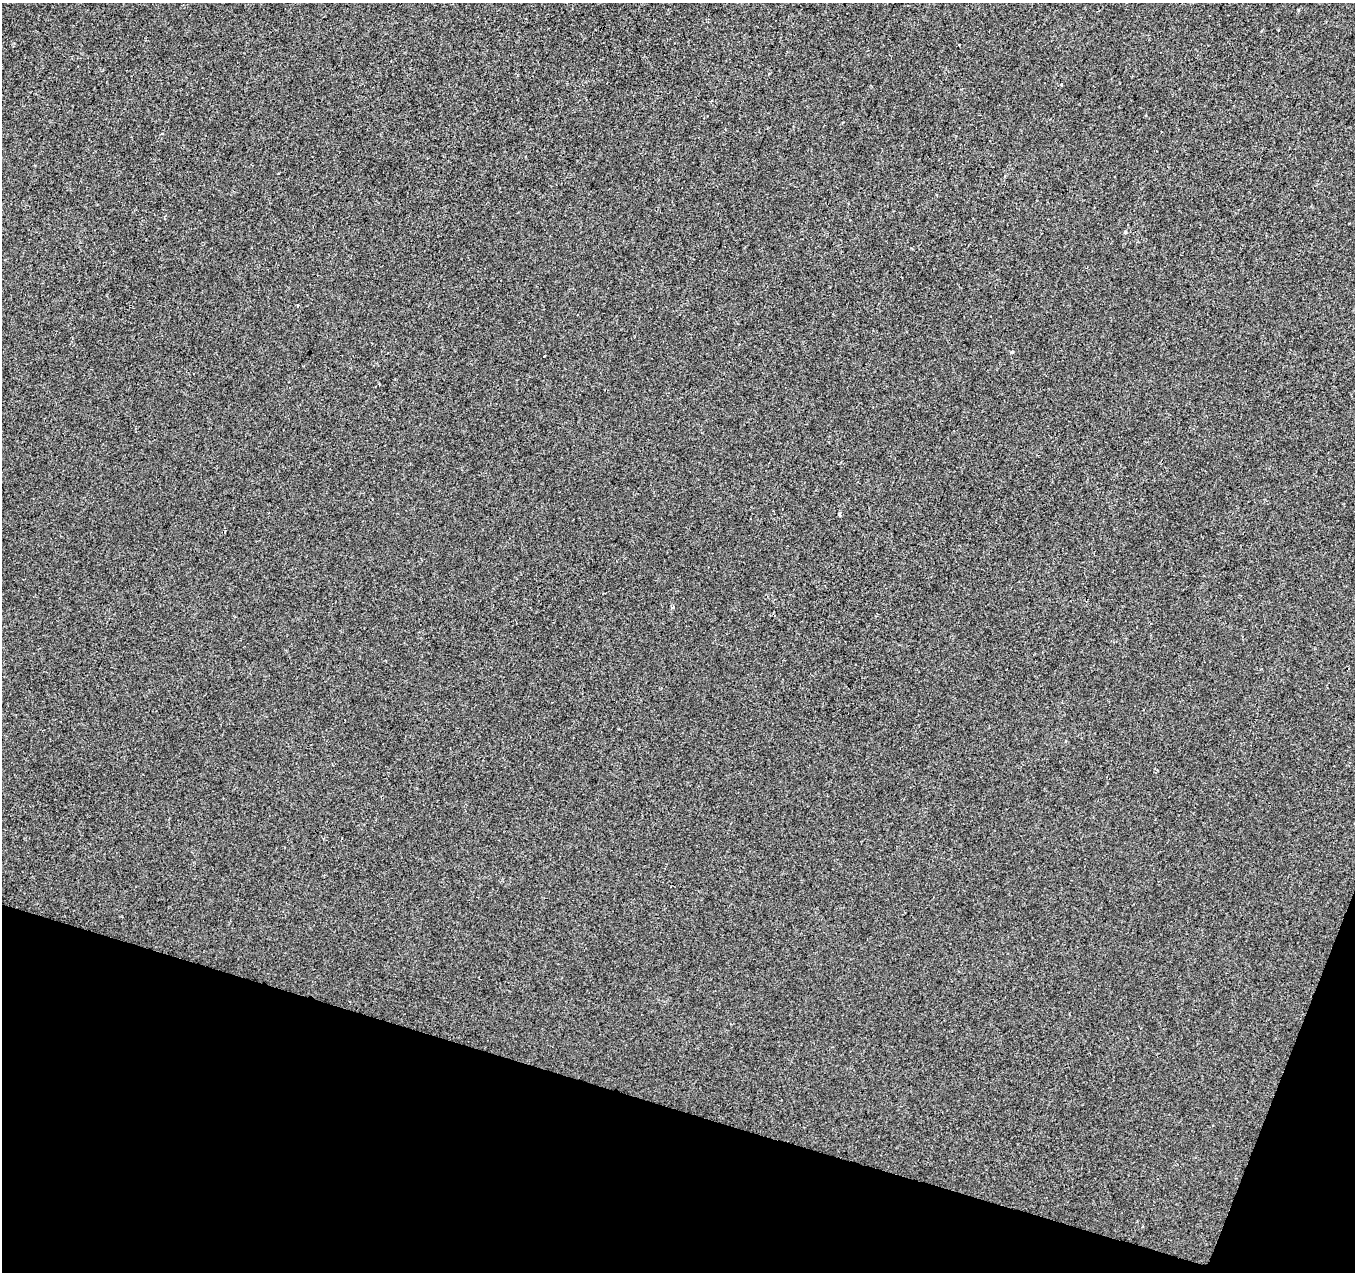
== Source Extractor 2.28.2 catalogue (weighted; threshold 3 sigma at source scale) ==
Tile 15 of 4 x 4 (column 3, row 4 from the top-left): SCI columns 2716-4068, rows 278-1547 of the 5422 x 5573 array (HDU 1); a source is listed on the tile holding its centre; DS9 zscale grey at full resolution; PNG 1357 x 1274 px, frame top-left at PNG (2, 3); no overlay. Shown black and unused: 15% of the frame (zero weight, under 2 of 3 exposures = <1% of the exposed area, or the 3 px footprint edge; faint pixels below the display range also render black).
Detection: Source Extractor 2.28.2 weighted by HDU 2 'WHT'; one run over the whole footprint, this tile lists its part. Background -5.66e-04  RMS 0.0041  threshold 0.0187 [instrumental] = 3 sigma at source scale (4.5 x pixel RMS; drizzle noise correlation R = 1.50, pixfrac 1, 0.0396/0.0396 arcsec/px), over >= 5 px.
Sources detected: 7; all 7 listed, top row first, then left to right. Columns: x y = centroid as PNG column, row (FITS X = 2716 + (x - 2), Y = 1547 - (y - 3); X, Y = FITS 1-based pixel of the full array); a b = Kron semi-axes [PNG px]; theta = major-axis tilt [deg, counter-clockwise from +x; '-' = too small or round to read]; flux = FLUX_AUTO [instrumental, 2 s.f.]
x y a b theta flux
959 45 3 3 - 0.59
1061 85 3 3 - 3.3
1125 232 5 4 - 0.92
1011 352 3 3 - 0.77
544 356 3 2 - 0.54
839 514 4 3 - 1
1142 1226 3 3 - 0.51